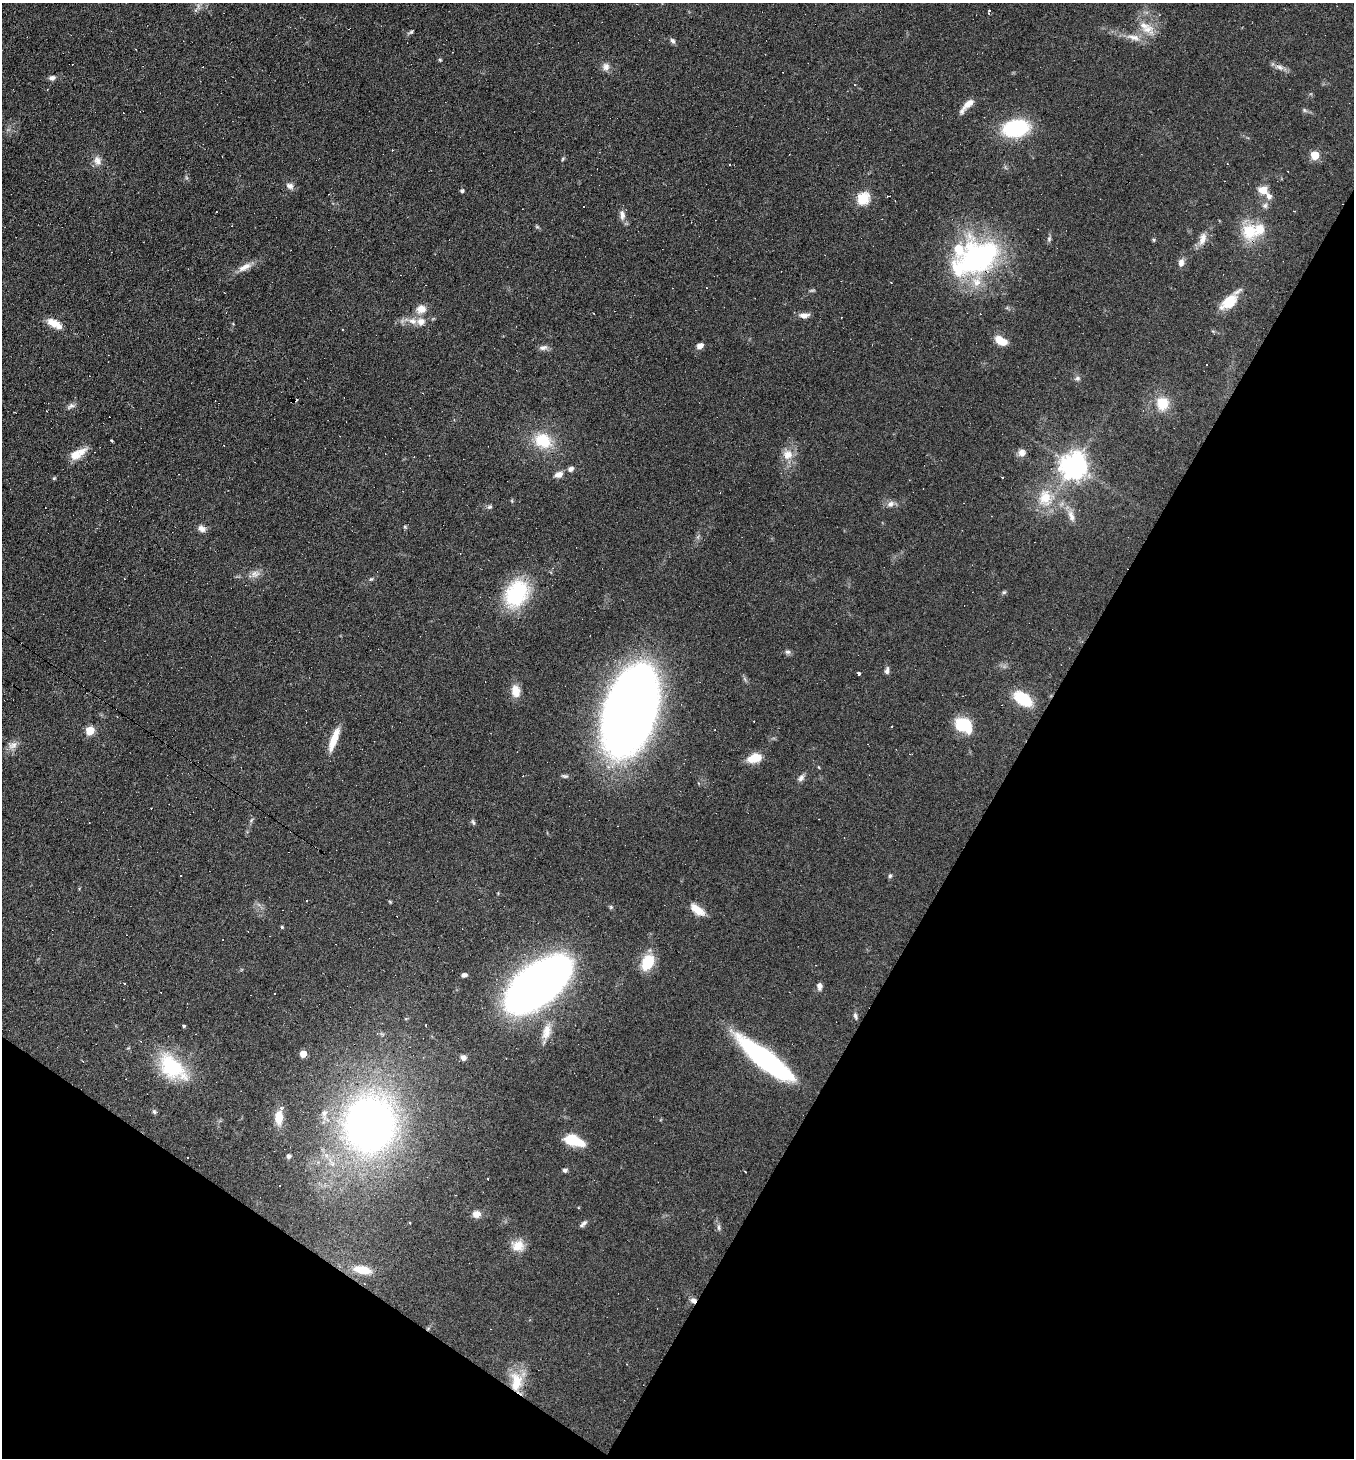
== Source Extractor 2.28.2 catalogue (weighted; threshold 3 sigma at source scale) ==
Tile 15 of 4 x 4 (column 3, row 4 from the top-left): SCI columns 2987-4338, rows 1-1456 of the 5834 x 5825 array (HDU 1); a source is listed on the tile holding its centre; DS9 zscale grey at full resolution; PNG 1356 x 1460 px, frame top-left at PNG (2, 3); no overlay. Shown black and unused: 31% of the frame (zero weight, under 5 of 9 exposures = <1% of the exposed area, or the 3 px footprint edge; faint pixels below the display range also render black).
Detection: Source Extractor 2.28.2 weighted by HDU 2 'WHT'; one run over the whole footprint, this tile lists its part. Background 0.104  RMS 0.0049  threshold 0.0201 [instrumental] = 3 sigma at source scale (4.09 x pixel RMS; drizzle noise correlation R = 1.36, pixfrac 0.8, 0.05/0.05 arcsec/px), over >= 5 px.
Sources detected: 154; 2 too faint to see at this stretch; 1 inside a brighter object's white glare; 31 cosmic-ray / hot-pixel residue — not listed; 8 inside a brighter listed object's ellipse — not listed separately; the other 112 listed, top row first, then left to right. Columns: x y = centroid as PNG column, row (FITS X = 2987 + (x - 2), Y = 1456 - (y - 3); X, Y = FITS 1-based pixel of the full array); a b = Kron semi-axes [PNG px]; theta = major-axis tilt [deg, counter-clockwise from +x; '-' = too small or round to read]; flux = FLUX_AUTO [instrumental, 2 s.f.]
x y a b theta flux
989 11 3 3 - 2.6
1147 29 22 11 -28 7
411 32 7 4 23 0.79
1133 37 22 8 -13 5.2
673 41 8 5 -56 1.2
440 60 4 4 - 0.55
606 67 10 9 - 2.6
1280 67 11 7 -22 2.3
52 78 9 6 8 1.8
967 105 23 7 47 4.6
1304 110 6 4 -47 0.78
1016 128 21 14 9 46
1315 155 5 5 - 17
563 159 5 4 - 0.58
97 161 13 10 -68 3.3
1227 164 3 2 - 0.62
290 186 10 8 -28 2
1263 190 11 9 0 5.1
462 191 4 4 - 1.1
863 198 6 6 - 43
1265 205 8 6 88 1.4
622 215 13 7 -81 2.7
537 227 6 4 -19 0.59
1249 231 21 19 -69 15
1049 239 9 5 81 1
1203 239 18 8 73 4.3
1154 240 5 4 - 0.61
978 257 55 41 28 83
1181 262 10 7 83 2.3
245 267 21 8 29 4.2
706 288 3 2 - 0.31
1229 302 24 13 39 10
421 309 13 12 - 4.5
593 313 2 2 - 0.28
804 315 12 6 1 2.7
413 321 13 9 -12 4.2
53 323 16 8 -29 6.1
1213 332 9 2 -60 0.44
1001 341 13 7 -29 7.5
700 346 9 5 40 2.4
542 348 9 7 6 1.9
1206 364 3 3 - 1.1
1077 378 7 7 - 1.3
1162 403 13 11 -89 11
71 406 12 6 25 1.6
543 440 24 19 -28 16
112 441 3 3 - 2.9
1022 453 10 9 - 2.7
788 454 14 14 - 5.7
75 455 15 12 11 5.4
1074 466 8 8 - 540
571 469 7 6 - 1.8
559 475 11 7 22 2.8
54 478 4 4 - 0.63
1045 498 25 18 -87 14
890 504 11 7 16 2.2
490 507 7 5 20 0.89
1071 516 19 8 -70 3.8
405 527 5 5 - 0.65
201 529 10 7 -37 2.5
255 574 14 10 19 3.1
371 579 6 4 42 0.63
1004 592 5 5 - 0.71
516 594 29 21 59 39
788 652 8 6 -1 1.2
887 671 8 5 79 1.5
858 675 3 3 - 82
516 691 16 10 -79 5.3
1023 699 19 11 -34 20
630 711 76 40 72 480
963 725 16 12 -30 20
90 731 5 5 - 16
334 739 31 8 70 7.8
12 745 14 11 2 3.1
754 758 15 9 16 9.1
565 776 10 4 -12 0.95
801 778 10 6 49 1.8
89 822 3 2 - 0.26
473 822 8 4 -70 0.79
890 876 6 5 - 0.76
306 901 2 2 - 0.41
390 902 5 4 - 0.45
697 910 20 9 -38 5.9
282 927 4 4 - 0.57
648 962 15 10 66 16
464 975 6 4 19 1.4
537 984 56 27 39 400
819 986 9 6 -89 1.9
855 1016 9 5 -73 1.2
183 1026 4 3 - 2.6
546 1032 24 10 77 6.1
303 1054 5 5 - 6.8
463 1058 6 6 - 2
765 1059 57 14 -38 90
172 1067 43 24 -43 29
154 1112 7 5 -46 0.85
324 1114 16 9 -88 3.4
279 1118 14 8 87 8.2
370 1124 45 41 72 280
573 1140 20 9 -18 15
289 1156 5 5 - 0.98
187 1157 3 3 - 1.3
565 1170 6 5 - 1
745 1172 3 3 - 2.4
476 1214 10 9 - 3.1
583 1224 11 5 40 1.4
719 1228 8 5 -85 1.1
518 1246 16 14 9 6.5
362 1270 18 8 -11 9.9
364 1284 3 3 - 0.39
693 1300 7 6 - 1.9
516 1382 29 16 -88 13
Overlapping masked pixels (flux is a lower limit): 6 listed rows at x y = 978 257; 630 711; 765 1059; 364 1284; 693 1300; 516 1382